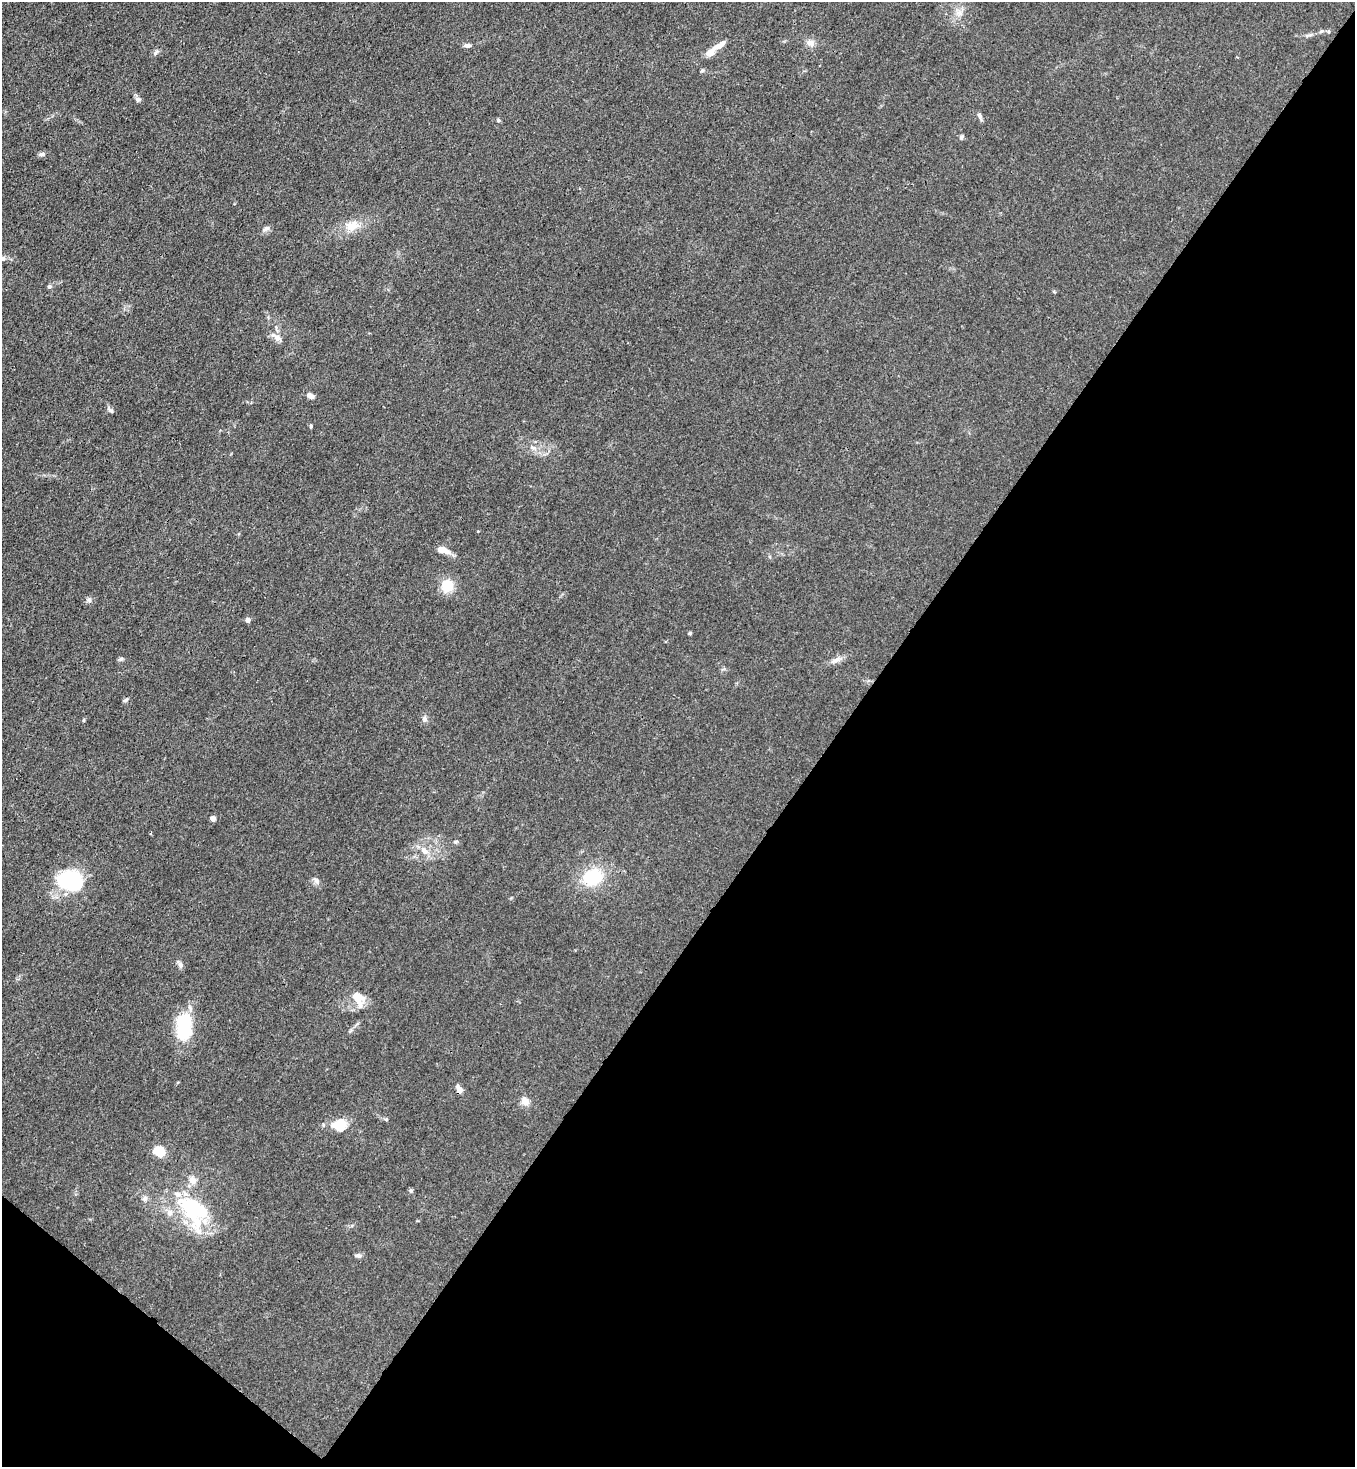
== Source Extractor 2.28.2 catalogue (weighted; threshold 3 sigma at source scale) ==
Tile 15 of 4 x 4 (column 3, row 4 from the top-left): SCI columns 3078-4430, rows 64-1528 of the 6008 x 5986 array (HDU 1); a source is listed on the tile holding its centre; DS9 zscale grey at full resolution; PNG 1357 x 1469 px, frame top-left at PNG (2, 2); no overlay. Shown black and unused: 40% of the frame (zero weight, under 3 of 4 exposures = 7% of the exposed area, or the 3 px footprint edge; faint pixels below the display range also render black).
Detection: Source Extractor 2.28.2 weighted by HDU 2 'WHT'; one run over the whole footprint, this tile lists its part. Background 0.0188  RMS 0.0028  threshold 0.0125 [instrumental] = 3 sigma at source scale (4.5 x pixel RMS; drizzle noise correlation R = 1.50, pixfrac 1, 0.05/0.05 arcsec/px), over >= 5 px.
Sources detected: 57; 4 inside a brighter object's white glare — not listed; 5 inside a brighter listed object's ellipse — not listed separately; the other 48 listed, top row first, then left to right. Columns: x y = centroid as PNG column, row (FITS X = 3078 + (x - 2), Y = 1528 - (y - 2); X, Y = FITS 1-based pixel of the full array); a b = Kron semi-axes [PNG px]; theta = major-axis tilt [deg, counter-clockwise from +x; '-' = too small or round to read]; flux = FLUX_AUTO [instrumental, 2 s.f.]
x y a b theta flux
959 13 11 7 40 1.5
1308 35 15 3 15 0.79
810 43 10 9 - 1.6
468 45 9 6 -4 0.77
156 52 9 4 51 0.58
710 53 15 7 46 2.6
138 99 9 7 -17 0.74
980 116 9 5 -63 0.74
498 120 5 4 - 0.4
961 137 6 5 - 0.52
42 154 8 5 3 0.81
352 226 18 12 14 4.1
266 229 10 6 23 1
49 286 5 5 - 0.57
277 337 16 8 -38 1.8
311 396 10 6 -27 1.2
111 411 8 4 -23 0.54
311 426 4 4 - 0.37
533 448 10 5 -18 0.87
443 550 15 7 -15 2.9
447 586 15 14 - 5.2
89 600 7 5 -46 0.62
248 620 4 4 - 1.9
690 633 4 4 - 0.39
121 659 7 5 27 0.49
836 660 13 6 17 1.3
125 700 6 5 - 0.56
425 719 10 6 -76 0.82
84 720 5 3 - 0.3
213 819 4 4 - 1.8
455 842 6 4 18 0.37
424 851 13 8 -47 2.4
593 877 23 19 24 12
70 881 28 20 -18 22
316 881 11 6 -51 1
180 964 10 6 -56 0.8
358 998 21 13 -59 4.7
184 1020 21 15 5 7.7
459 1089 11 6 -61 1.6
525 1101 11 9 -49 1.8
386 1119 6 4 -1 0.34
340 1125 17 17 - 4.8
159 1151 12 10 -34 4.9
411 1191 6 5 - 0.45
145 1199 8 7 - 0.8
169 1213 9 8 - 1.6
193 1213 57 22 -68 19
358 1255 8 6 0 0.69
Overlapping masked pixels (flux is a lower limit): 1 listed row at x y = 459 1089